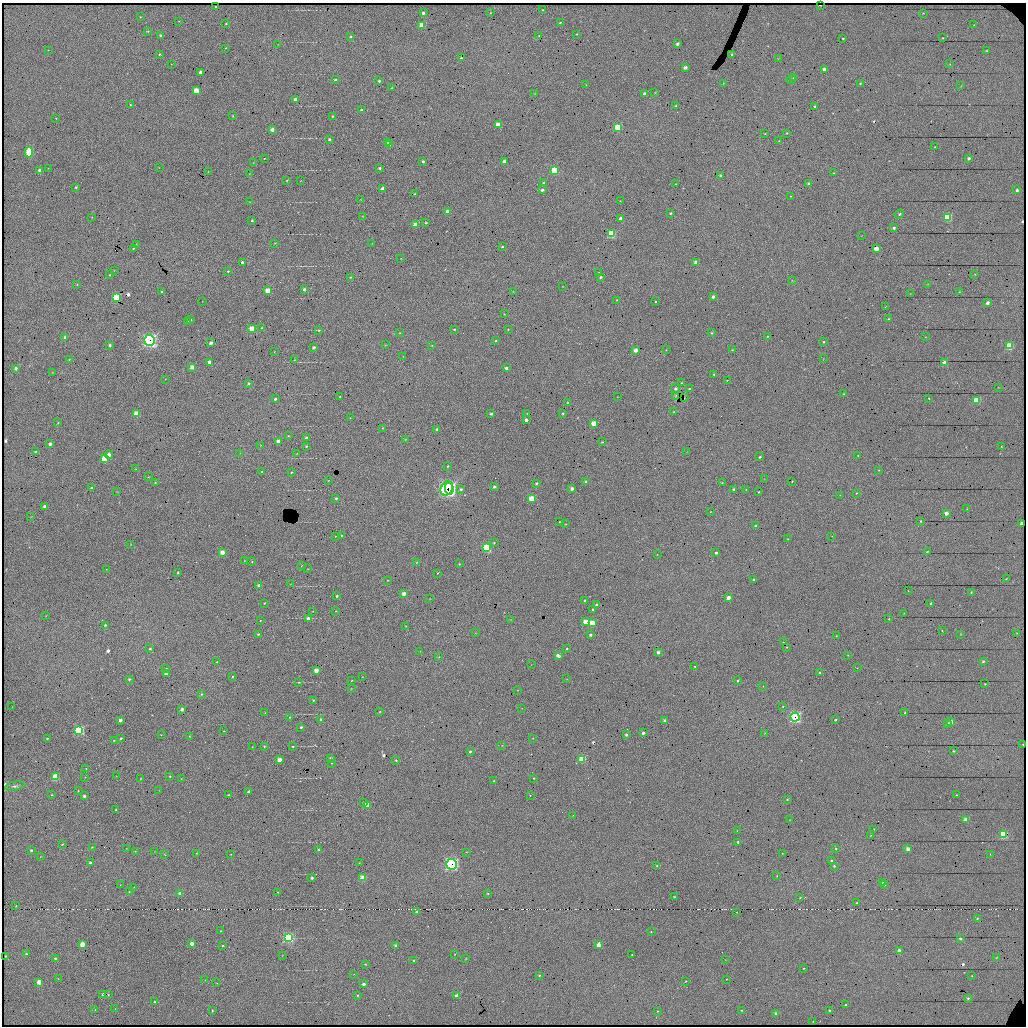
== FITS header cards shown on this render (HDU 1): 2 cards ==
NAXIS1  =                 2048 / length of data axis 1
NAXIS2  =                 2048 / length of data axis 2

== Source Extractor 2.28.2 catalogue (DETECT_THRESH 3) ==
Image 2048 x 2048 px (HDU 1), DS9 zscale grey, zoomed out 1/2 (1 PNG px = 2 x 2 image px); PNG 1028 x 1028 px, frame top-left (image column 1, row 2047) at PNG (2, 3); each listed source drawn as its Kron ellipse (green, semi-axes under 4 px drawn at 4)
Background 7000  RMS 11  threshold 32.6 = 3 sigma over >= 5 px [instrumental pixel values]
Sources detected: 527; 16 cannot appear on this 1/2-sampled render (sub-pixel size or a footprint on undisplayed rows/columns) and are neither listed nor drawn; of the other 511, the 500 brightest by FLUX_AUTO listed and drawn (11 fainter detections omitted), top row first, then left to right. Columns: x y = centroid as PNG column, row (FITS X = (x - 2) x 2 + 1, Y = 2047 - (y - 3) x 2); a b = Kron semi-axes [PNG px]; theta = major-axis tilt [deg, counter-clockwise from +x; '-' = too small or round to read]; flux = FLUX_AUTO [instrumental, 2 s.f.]
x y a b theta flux
820 5 2 1 - 2100
216 7 2 2 - 2700
543 10 2 2 - 1800
423 13 3 3 - 6800
491 13 2 2 - 1000
923 13 3 2 - 1300
140 17 3 3 - 1300
178 21 3 1 - 820
560 22 3 3 - 1900
226 23 3 2 - 1800
422 25 3 3 - 57000
974 25 3 2 - 710
148 31 3 2 - 1300
577 34 2 2 - 1300
160 35 3 3 - 3500
539 35 2 1 - 730
350 37 3 2 - 3200
843 38 2 2 - 2100
943 38 2 2 - 1300
278 44 3 2 - 960
677 44 3 2 - 4800
225 48 2 1 - 1100
48 50 2 2 - 720
986 51 3 3 - 1600
159 54 3 2 - 2200
732 54 3 3 - 2300
461 58 2 2 - 3100
778 58 3 2 - 720
171 64 3 2 - 980
950 64 3 2 - 850
685 67 4 3 - 7600
824 69 3 3 - 6900
201 72 3 3 - 12000
793 78 4 3 - 1900
335 79 3 2 - 2600
791 79 5 3 - 2400
379 81 3 3 - 2900
723 83 3 3 - 1100
860 83 3 2 - 1900
586 85 3 2 - 1000
961 86 3 2 - 930
392 88 2 2 - 890
196 91 3 3 - 37000
655 92 3 2 - 930
535 94 3 2 - 970
645 94 3 3 - 7900
295 99 3 3 - 10000
130 105 2 2 - 1800
676 106 3 3 - 3700
815 106 3 2 - 2700
361 110 2 2 - 2500
233 116 2 1 - 920
332 116 3 2 - 2000
56 118 2 2 - 1000
498 125 3 3 - 27000
618 127 4 3 - 83000
272 130 3 3 - 11000
765 133 3 2 - 1300
787 133 2 2 - 1500
329 139 3 3 - 3500
779 141 3 2 - 1200
388 142 3 2 - 6500
390 145 3 3 - 18000
934 147 3 2 - 1300
29 152 5 4 - 61000
264 158 2 2 - 930
969 158 3 2 - 5100
423 161 3 2 - 3600
504 161 3 3 - 6100
253 162 3 2 - 900
159 167 2 2 - 760
48 168 3 2 - 750
380 168 2 2 - 2500
554 170 4 3 - 84000
40 171 4 3 - 8700
208 172 2 2 - 820
834 173 3 3 - 1600
250 174 3 2 - 890
720 175 3 3 - 3400
287 180 3 2 - 1400
301 181 3 2 - 760
544 183 3 2 - 4100
676 184 3 3 - 1400
809 184 3 3 - 5300
76 187 3 3 - 2500
382 189 3 3 - 12000
542 190 3 2 - 4400
1017 190 3 3 - 4500
414 194 2 2 - 1500
790 196 3 2 - 1100
361 199 4 2 - 1100
620 201 2 2 - 890
249 202 3 2 - 850
447 211 3 3 - 12000
670 213 3 2 - 1800
899 214 5 3 - 2500
362 216 3 2 - 1100
92 217 3 2 - 930
948 217 4 3 - 84000
621 218 3 3 - 12000
252 220 3 3 - 2300
426 223 3 2 - 1600
416 225 3 3 - 43000
894 228 3 3 - 4200
611 234 4 3 - 110000
862 235 3 2 - 930
275 243 3 2 - 1200
137 244 3 2 - 940
372 244 3 2 - 850
502 247 3 2 - 2000
133 248 2 2 - 1800
876 249 3 3 - 10000
401 258 2 1 - 700
242 262 3 3 - 5600
696 262 3 3 - 18000
114 270 3 2 - 760
228 271 3 2 - 1800
599 272 2 2 - 900
975 274 3 2 - 900
109 275 3 2 - 1300
350 277 3 2 - 1600
601 277 3 2 - 3500
792 281 2 2 - 690
77 284 3 2 - 1100
928 284 3 2 - 860
563 286 2 2 - 730
304 289 3 2 - 5200
268 291 3 3 - 37000
513 291 3 2 - 790
161 292 3 2 - 2700
959 292 3 2 - 990
910 293 3 2 - 690
116 297 4 4 - 150000
713 297 3 3 - 6500
617 300 3 3 - 1900
202 301 3 2 - 760
655 302 3 3 - 1600
987 303 3 3 - 8100
885 307 3 2 - 780
504 314 3 2 - 1300
889 319 3 2 - 2000
190 320 3 2 - 3900
188 321 2 2 - 2200
262 328 2 2 - 1000
252 329 3 3 - 63000
454 329 2 2 - 2200
508 329 2 1 - 1200
318 330 3 3 - 1700
400 333 3 3 - 1400
712 333 4 3 - 2600
768 336 2 2 - 1200
65 337 4 3 - 4500
925 337 2 2 - 760
150 340 5 5 - 510000
496 341 3 3 - 2200
823 342 3 2 - 2100
211 343 3 3 - 11000
110 345 3 3 - 4500
385 345 3 2 - 950
432 345 3 2 - 1200
1009 346 4 3 - 89000
314 347 3 3 - 5300
635 350 3 3 - 15000
666 350 3 2 - 1100
732 350 3 2 - 1300
274 352 3 2 - 1100
403 356 2 2 - 850
823 359 3 2 - 880
69 360 3 2 - 1400
294 360 3 2 - 880
209 362 3 3 - 14000
945 363 3 3 - 38000
192 367 3 3 - 18000
16 368 4 3 - 6400
506 368 3 3 - 5800
53 373 3 2 - 830
714 374 3 3 - 2300
165 379 3 2 - 910
727 380 2 2 - 1200
682 383 2 2 - 1100
249 384 3 3 - 3800
998 387 3 3 - 1000
675 388 4 4 - 5200
689 389 3 2 - 1500
843 394 3 2 - 1200
340 396 2 2 - 1500
675 396 4 1 - 1300
617 397 2 2 - 680
684 398 2 1 - 920
929 398 2 2 - 1600
275 399 2 2 - 3000
977 400 3 3 - 71000
567 403 2 2 - 1400
674 412 3 2 - 1100
563 413 3 3 - 2600
136 414 3 3 - 41000
491 414 3 2 - 3300
527 414 3 3 - 1500
350 418 3 2 - 1200
526 420 3 3 - 5500
58 423 3 2 - 1300
594 423 3 3 - 35000
382 428 3 2 - 1000
437 429 3 3 - 4700
288 436 3 2 - 1400
306 438 3 2 - 3700
405 439 3 2 - 1000
278 441 3 3 - 14000
602 442 2 2 - 1600
50 444 4 3 - 6300
261 445 3 2 - 970
306 446 3 2 - 2200
1001 446 2 2 - 930
35 452 3 3 - 3200
687 452 3 2 - 780
240 453 3 2 - 940
297 453 3 2 - 930
109 455 4 4 - 13000
858 456 3 3 - 1300
760 457 3 2 - 2700
104 459 4 3 - 55000
448 466 2 2 - 1900
136 469 3 3 - 1900
879 470 3 2 - 1100
262 472 3 2 - 1900
291 472 3 2 - 1400
148 477 3 2 - 1300
764 479 3 2 - 650
328 480 3 2 - 970
792 481 2 1 - 1100
155 482 3 2 - 1900
586 482 3 3 - 5500
537 483 3 2 - 4100
722 483 2 2 - 1100
494 487 2 2 - 3100
91 488 3 2 - 3100
447 488 7 5 60 410000
449 489 6 3 -78 250000
461 489 4 3 - 3400
572 489 3 3 - 9900
733 489 2 2 - 3300
746 489 2 2 - 1100
117 492 3 2 - 810
758 492 2 2 - 1200
856 493 3 2 - 1300
840 495 2 2 - 800
336 498 3 3 - 3400
531 498 3 3 - 48000
44 506 3 3 - 5700
967 509 3 2 - 950
711 512 2 2 - 880
946 513 3 3 - 14000
31 517 3 3 - 970
921 521 2 2 - 1800
559 522 2 1 - 970
1021 523 3 2 - 6300
566 524 2 2 - 820
756 526 3 2 - 3200
342 535 3 2 - 2100
335 536 2 1 - 860
832 536 3 2 - 1100
788 539 2 2 - 890
494 543 4 3 - 2200
131 544 3 2 - 1000
487 547 4 4 - 160000
222 552 3 3 - 20000
927 552 2 2 - 2500
716 553 3 3 - 4300
657 554 3 2 - 960
244 561 2 1 - 980
252 562 3 2 - 1600
417 563 3 2 - 1700
459 564 3 2 - 1600
301 566 3 2 - 780
106 569 2 2 - 820
308 569 3 2 - 1100
178 572 3 2 - 2300
437 573 3 2 - 1300
1006 579 3 2 - 1100
388 580 3 2 - 1300
754 580 2 2 - 4400
291 584 3 2 - 990
259 585 3 2 - 10000
908 591 2 2 - 940
971 592 2 2 - 1900
404 594 3 3 - 12000
337 596 2 2 - 3100
728 598 3 3 - 14000
430 599 3 2 - 940
585 600 3 3 - 2500
264 603 3 2 - 1800
931 603 3 2 - 4400
596 605 3 3 - 2800
593 609 3 3 - 4000
312 611 2 2 - 780
336 611 2 2 - 820
904 613 2 2 - 760
46 616 3 2 - 950
308 618 3 3 - 8600
889 619 2 2 - 1300
511 620 2 2 - 880
260 621 3 2 - 1200
586 622 3 3 - 29000
592 623 3 3 - 40000
105 625 3 2 - 3100
406 626 2 2 - 890
942 630 2 2 - 890
475 633 3 2 - 950
1017 633 3 2 - 1200
258 634 4 3 - 2100
961 634 2 2 - 740
590 635 3 3 - 5800
836 636 2 2 - 1100
783 642 3 2 - 1300
787 647 2 2 - 1100
567 648 3 3 - 2100
150 649 2 2 - 2900
420 651 2 2 - 840
658 652 3 3 - 6800
848 655 2 2 - 1000
558 656 4 3 - 2500
439 657 4 2 - 1300
983 661 2 2 - 3100
217 662 3 2 - 1400
531 665 3 2 - 890
695 667 2 2 - 1700
166 668 4 3 - 2100
857 668 2 2 - 930
316 670 3 3 - 23000
820 672 3 2 - 2700
167 673 3 3 - 23000
232 677 2 2 - 1700
362 677 2 2 - 700
129 679 3 3 - 2300
566 679 3 2 - 870
352 680 2 2 - 1100
738 680 3 3 - 2600
299 682 3 3 - 1500
985 684 2 2 - 1300
763 686 2 2 - 720
351 688 3 2 - 650
518 690 3 2 - 820
202 694 3 3 - 1800
313 700 3 2 - 1600
783 706 3 3 - 1500
12 707 2 2 - 760
522 708 3 2 - 880
182 709 3 2 - 8100
380 711 2 1 - 870
265 713 3 2 - 1100
905 713 2 2 - 4300
290 717 3 2 - 1500
795 717 4 4 - 410000
321 719 3 3 - 5900
120 720 3 2 - 9300
665 720 4 3 - 5100
836 720 3 2 - 3700
951 722 3 3 - 8000
947 723 3 3 - 8300
301 727 3 2 - 3500
79 730 4 4 - 230000
224 731 3 2 - 990
643 733 2 2 - 5200
765 733 3 2 - 850
161 735 3 2 - 1000
626 735 2 2 - 5600
189 736 3 2 - 1000
47 738 3 2 - 2100
121 738 3 2 - 3600
533 738 2 2 - 840
114 740 3 2 - 1600
502 745 2 2 - 750
1023 745 2 1 - 1700
264 746 3 3 - 2000
293 746 3 2 - 1900
252 747 3 2 - 1000
470 751 3 2 - 3600
953 751 3 2 - 2400
331 758 3 2 - 3400
582 759 3 3 - 75000
279 760 3 3 - 19000
396 760 3 2 - 2600
332 763 3 2 - 1200
86 768 3 2 - 1500
116 776 3 2 - 660
170 776 3 2 - 2100
56 777 3 3 - 78000
85 777 3 2 - 910
181 778 3 2 - 930
534 778 3 3 - 1400
140 779 2 2 - 710
494 781 2 2 - 1400
15 786 10 4 11 7000
159 790 2 2 - 680
78 791 2 2 - 1000
249 791 3 2 - 4300
52 795 3 3 - 1900
228 795 3 2 - 2300
530 795 2 2 - 1100
956 795 2 2 - 1100
84 796 3 3 - 7900
787 800 3 2 - 1900
364 803 3 3 - 4600
367 805 3 3 - 27000
116 809 2 2 - 2000
573 815 3 2 - 750
789 820 3 2 - 920
966 820 3 3 - 22000
874 829 2 1 - 910
737 831 3 2 - 640
1003 834 4 3 - 110000
870 835 3 2 - 1200
738 842 3 2 - 3800
62 844 4 3 - 1500
92 847 2 2 - 1400
126 848 2 1 - 660
836 848 3 2 - 1600
319 849 2 2 - 3900
908 849 3 3 - 16000
31 850 3 3 - 3800
135 851 3 3 - 1800
154 852 3 2 - 840
466 852 3 2 - 1100
196 853 2 2 - 1000
782 853 2 2 - 1000
231 854 3 2 - 840
990 854 2 2 - 770
165 855 3 2 - 1700
40 857 3 2 - 1000
832 861 3 3 - 3200
90 863 3 3 - 5900
359 863 3 3 - 1600
451 864 5 5 - 390000
657 865 3 2 - 1600
834 866 3 2 - 2400
777 876 2 1 - 770
312 878 3 3 - 3800
363 878 3 3 - 46000
882 882 3 3 - 2900
120 885 2 2 - 950
884 885 3 2 - 1600
134 887 2 2 - 720
129 891 3 2 - 1200
278 892 2 2 - 880
180 893 3 3 - 9100
488 894 3 3 - 1500
674 897 3 3 - 1700
800 898 2 2 - 1100
857 903 3 2 - 1600
16 906 3 2 - 1400
417 912 3 2 - 4300
737 912 2 2 - 990
977 918 3 3 - 2200
221 931 3 3 - 3100
651 932 2 2 - 1200
288 938 4 4 - 290000
960 938 2 2 - 4600
82 944 3 3 - 28000
192 944 3 3 - 12000
395 945 3 3 - 3000
599 945 3 3 - 16000
222 946 2 2 - 1600
899 951 3 2 - 7400
26 954 3 3 - 2000
455 954 2 1 - 1100
632 955 2 2 - 1300
5 956 2 2 - 1200
282 956 3 2 - 640
996 957 3 2 - 1000
55 958 3 3 - 3100
466 959 2 2 - 1100
725 960 2 2 - 710
414 961 3 2 - 4000
365 964 3 2 - 1700
804 968 3 2 - 1500
354 974 3 2 - 910
539 975 3 2 - 1700
972 976 3 3 - 1200
58 978 3 2 - 730
726 979 2 2 - 1100
205 980 2 2 - 810
686 981 3 2 - 1500
39 982 3 3 - 14000
217 983 3 3 - 1100
363 984 3 2 - 7200
103 994 3 3 - 5400
108 995 3 3 - 1300
357 995 3 2 - 2000
457 996 3 3 - 18000
968 998 2 2 - 2700
154 1001 2 2 - 1600
846 1005 3 2 - 1800
115 1009 2 2 - 830
95 1010 3 2 - 1300
742 1010 3 2 - 1700
829 1010 2 2 - 2600
212 1011 4 2 - 1600
658 1011 3 2 - 1500
776 1013 3 3 - 5500
813 1021 2 2 - 1200
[11 fainter detections neither listed nor drawn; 16 sub-pixel or undisplayed-footprint detections neither listed nor drawn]

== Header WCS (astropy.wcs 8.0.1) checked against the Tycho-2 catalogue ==
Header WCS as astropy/WCSLIB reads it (CRVAL/CRPIX/CD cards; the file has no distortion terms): RA---TAN/DEC--TAN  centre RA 19:38:52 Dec +35:14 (294.72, +35.23 deg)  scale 0.305 arcsec/px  FOV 10.4' x 10.4'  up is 0 deg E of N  parity normal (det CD < 0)
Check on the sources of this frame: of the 60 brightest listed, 8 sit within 2.0 arcsec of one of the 9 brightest Tycho-2 stars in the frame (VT <= 11.98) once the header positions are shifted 0.46 arcsec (0.46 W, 0.05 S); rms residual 1.00 arcsec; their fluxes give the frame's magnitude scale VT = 23.39 - 2.5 log10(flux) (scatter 0.45 mag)
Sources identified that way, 6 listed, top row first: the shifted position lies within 2.0 arcsec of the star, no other Tycho-2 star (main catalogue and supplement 1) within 4.0 arcsec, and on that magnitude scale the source's flux lands within +1.5 / -3 mag of the star's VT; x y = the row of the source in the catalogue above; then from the Tycho-2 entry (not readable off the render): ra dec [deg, ICRS J2000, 3 dp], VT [Tycho-2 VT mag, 2 dp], TYC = Tycho-2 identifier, HIP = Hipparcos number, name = IAU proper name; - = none
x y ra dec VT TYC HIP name
196 91 294.784 +35.304 11.52 2664-899-1 - -
116 297 294.801 +35.269 10.45 2664-941-1 - -
252 329 294.773 +35.264 11.66 2664-933-1 - -
1003 834 294.618 +35.178 10.56 2663-404-1 - -
363 878 294.750 +35.171 11.98 2664-583-1 - -
288 938 294.766 +35.161 11.18 2664-1162-1 - -